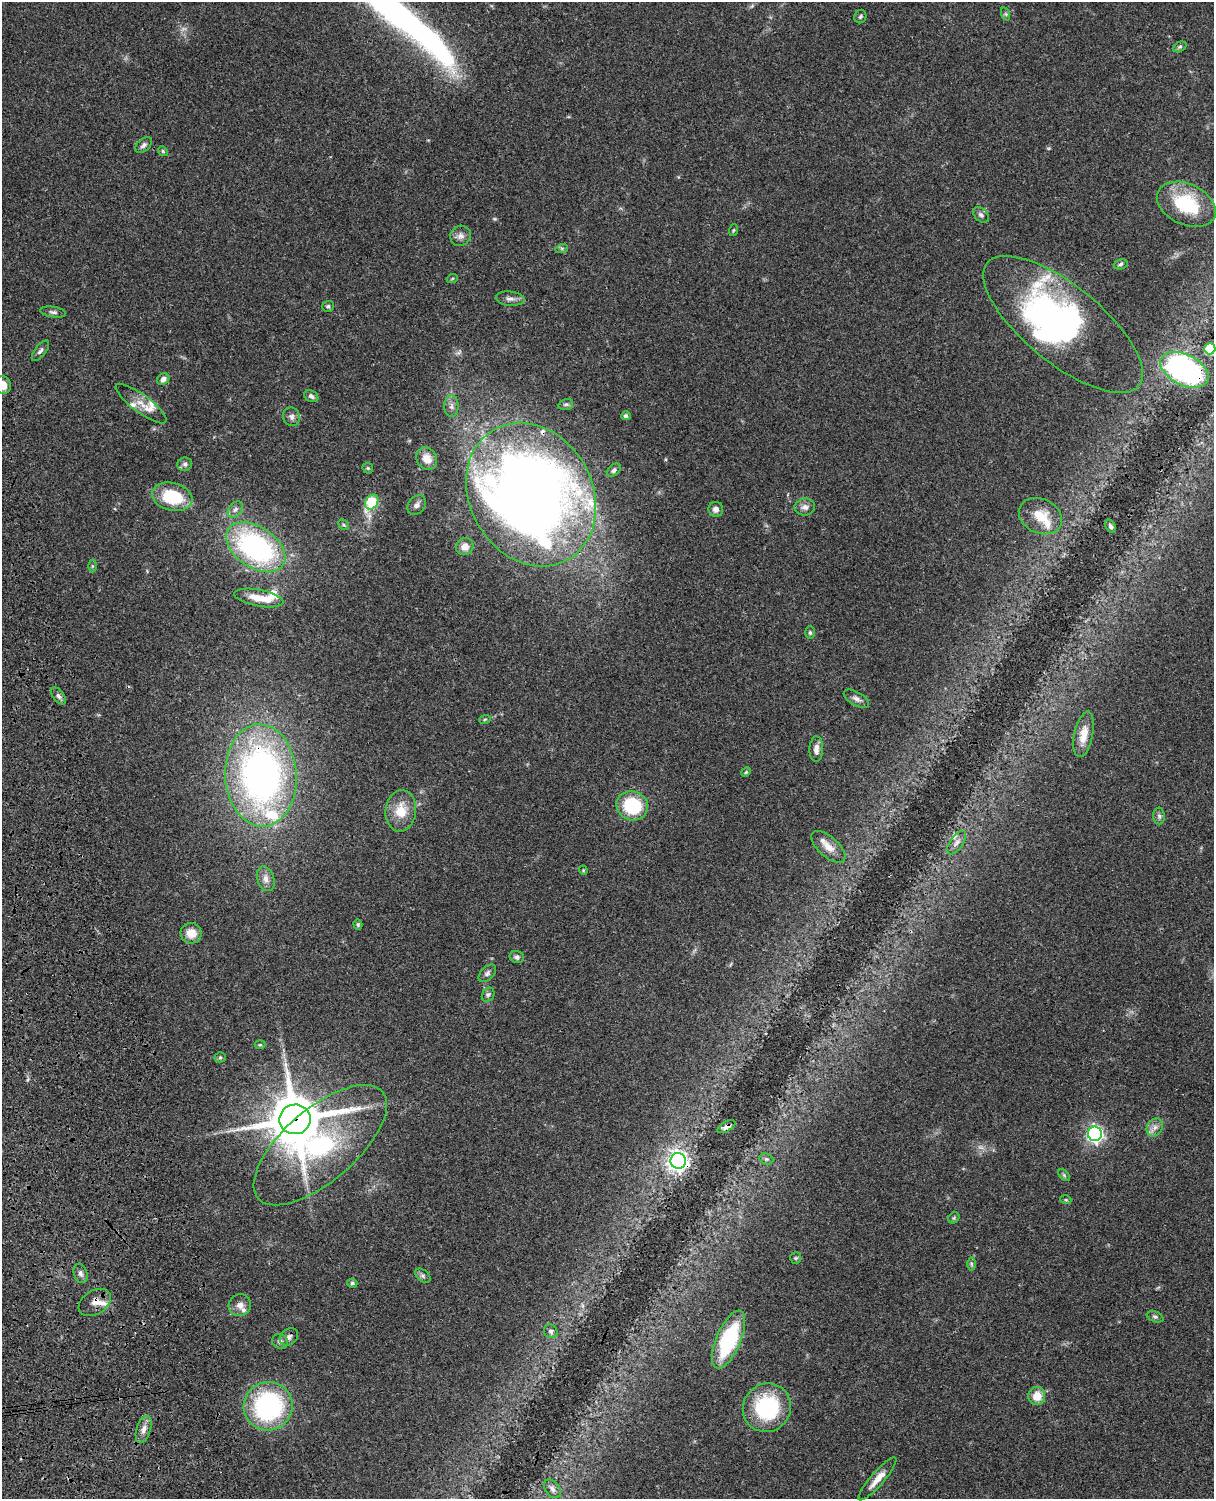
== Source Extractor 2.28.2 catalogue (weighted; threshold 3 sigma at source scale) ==
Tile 7 of 4 x 3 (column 3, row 2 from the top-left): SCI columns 2547-3758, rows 1772-3268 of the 5090 x 4927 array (HDU 1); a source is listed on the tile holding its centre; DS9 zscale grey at full resolution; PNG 1216 x 1501 px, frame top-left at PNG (2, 2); each listed source drawn as its Kron ellipse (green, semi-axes under 4 px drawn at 4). Shown black and unused: <1% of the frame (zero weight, under 3 of 4 exposures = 6% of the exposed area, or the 3 px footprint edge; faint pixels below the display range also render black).
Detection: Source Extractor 2.28.2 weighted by HDU 2 'WHT'; one run over the whole footprint, this tile lists its part. Background 0.0768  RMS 0.0059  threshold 0.0265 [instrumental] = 3 sigma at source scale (4.5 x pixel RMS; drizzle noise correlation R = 1.50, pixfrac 1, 0.05/0.05 arcsec/px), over >= 5 px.
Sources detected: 114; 1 too faint to see at this stretch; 4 inside a brighter object's white glare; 1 long thin detection or spike segment (spike, bleed or trail) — neither listed nor drawn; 13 inside a brighter listed object's ellipse — not listed separately; the other 95 listed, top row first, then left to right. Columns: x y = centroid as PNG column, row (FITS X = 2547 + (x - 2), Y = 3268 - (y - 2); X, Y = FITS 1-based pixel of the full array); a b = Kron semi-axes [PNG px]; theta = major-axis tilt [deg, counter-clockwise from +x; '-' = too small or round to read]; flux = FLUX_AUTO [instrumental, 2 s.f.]
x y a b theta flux
1006 14 7 4 -71 0.9
860 16 7 6 - 1.1
1180 47 7 4 26 1.1
144 145 10 6 38 1.9
163 151 5 4 - 0.73
1186 204 31 20 -25 35
981 215 9 6 -44 1.9
734 230 6 4 70 0.7
461 236 10 10 - 3.2
562 248 6 4 18 0.88
1121 264 7 5 19 1.1
452 279 6 3 20 0.58
510 299 14 7 -6 3.1
328 306 6 5 - 1.2
53 312 13 5 -9 1.8
1063 324 97 38 -39 150
1210 349 6 5 - 36
40 351 12 5 52 1.9
1184 370 26 15 -27 150
163 379 6 5 - 2.2
3 385 9 8 - 6.2
311 396 7 5 -30 1.7
141 404 31 8 -37 6.8
566 404 7 5 16 1.1
451 406 11 7 -90 2.5
626 416 5 4 - 1.7
291 417 9 8 - 2.4
427 459 12 10 -56 6.9
185 464 7 6 - 1.7
368 468 6 5 - 0.84
614 470 8 5 40 1.6
531 495 75 61 -61 660
172 497 20 14 -13 29
372 502 8 6 56 35
417 505 10 8 50 2.6
805 507 10 8 7 2.8
235 509 9 6 49 2.3
716 509 7 7 - 3
1040 516 22 17 -26 12
344 525 6 4 -44 0.94
1110 526 7 5 -57 1.5
256 547 33 20 -34 110
465 547 9 8 - 4.8
92 566 6 4 -90 0.78
259 598 25 8 -11 8.7
810 633 6 5 - 1.1
58 696 10 5 -52 1.9
856 699 14 6 -30 2.6
485 719 6 3 19 0.7
1084 734 23 9 78 8.7
816 749 13 6 87 3.5
746 772 5 4 - 0.7
261 775 51 36 -86 240
632 806 16 14 -22 32
401 811 21 15 83 12
1159 816 8 6 -89 1.6
957 843 13 6 54 3
828 847 21 10 -42 6.2
583 870 4 3 - 0.51
266 879 13 8 -70 3.8
358 924 5 4 - 0.75
191 933 10 10 - 7.5
517 957 7 6 - 1.8
487 973 10 6 46 1.8
488 995 7 6 - 1.4
260 1045 5 3 - 0.62
220 1057 5 5 - 0.8
295 1119 15 15 - 2700
726 1127 10 5 29 2
1155 1127 9 7 58 2.8
1095 1134 7 7 - 190
320 1145 82 36 41 110
766 1159 7 5 -20 1.1
678 1161 8 7 - 320
1064 1175 7 4 -46 0.85
1066 1200 5 3 - 0.63
954 1218 6 5 - 0.87
796 1258 6 5 - 0.83
971 1264 6 4 -89 0.92
81 1273 10 6 -71 2
423 1276 9 5 -41 1.4
352 1283 5 4 - 1
95 1302 18 12 32 5.4
240 1305 11 11 - 3.7
1155 1317 8 5 -20 1.3
551 1331 7 6 - 1.4
289 1337 10 8 39 2.2
729 1340 31 12 67 52
280 1341 8 7 - 2
1037 1396 9 8 - 8.5
268 1406 24 24 - 86
767 1408 25 24 - 51
144 1429 14 7 73 3.6
877 1479 27 6 49 6.5
552 1489 10 7 -51 2.5
Overlapping masked pixels (flux is a lower limit): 9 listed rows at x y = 1063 324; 1184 370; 531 495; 261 775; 295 1119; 726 1127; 320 1145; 678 1161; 95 1302
Isophote crosses this tile's border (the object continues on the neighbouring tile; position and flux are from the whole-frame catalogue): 2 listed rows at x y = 1210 349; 3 385